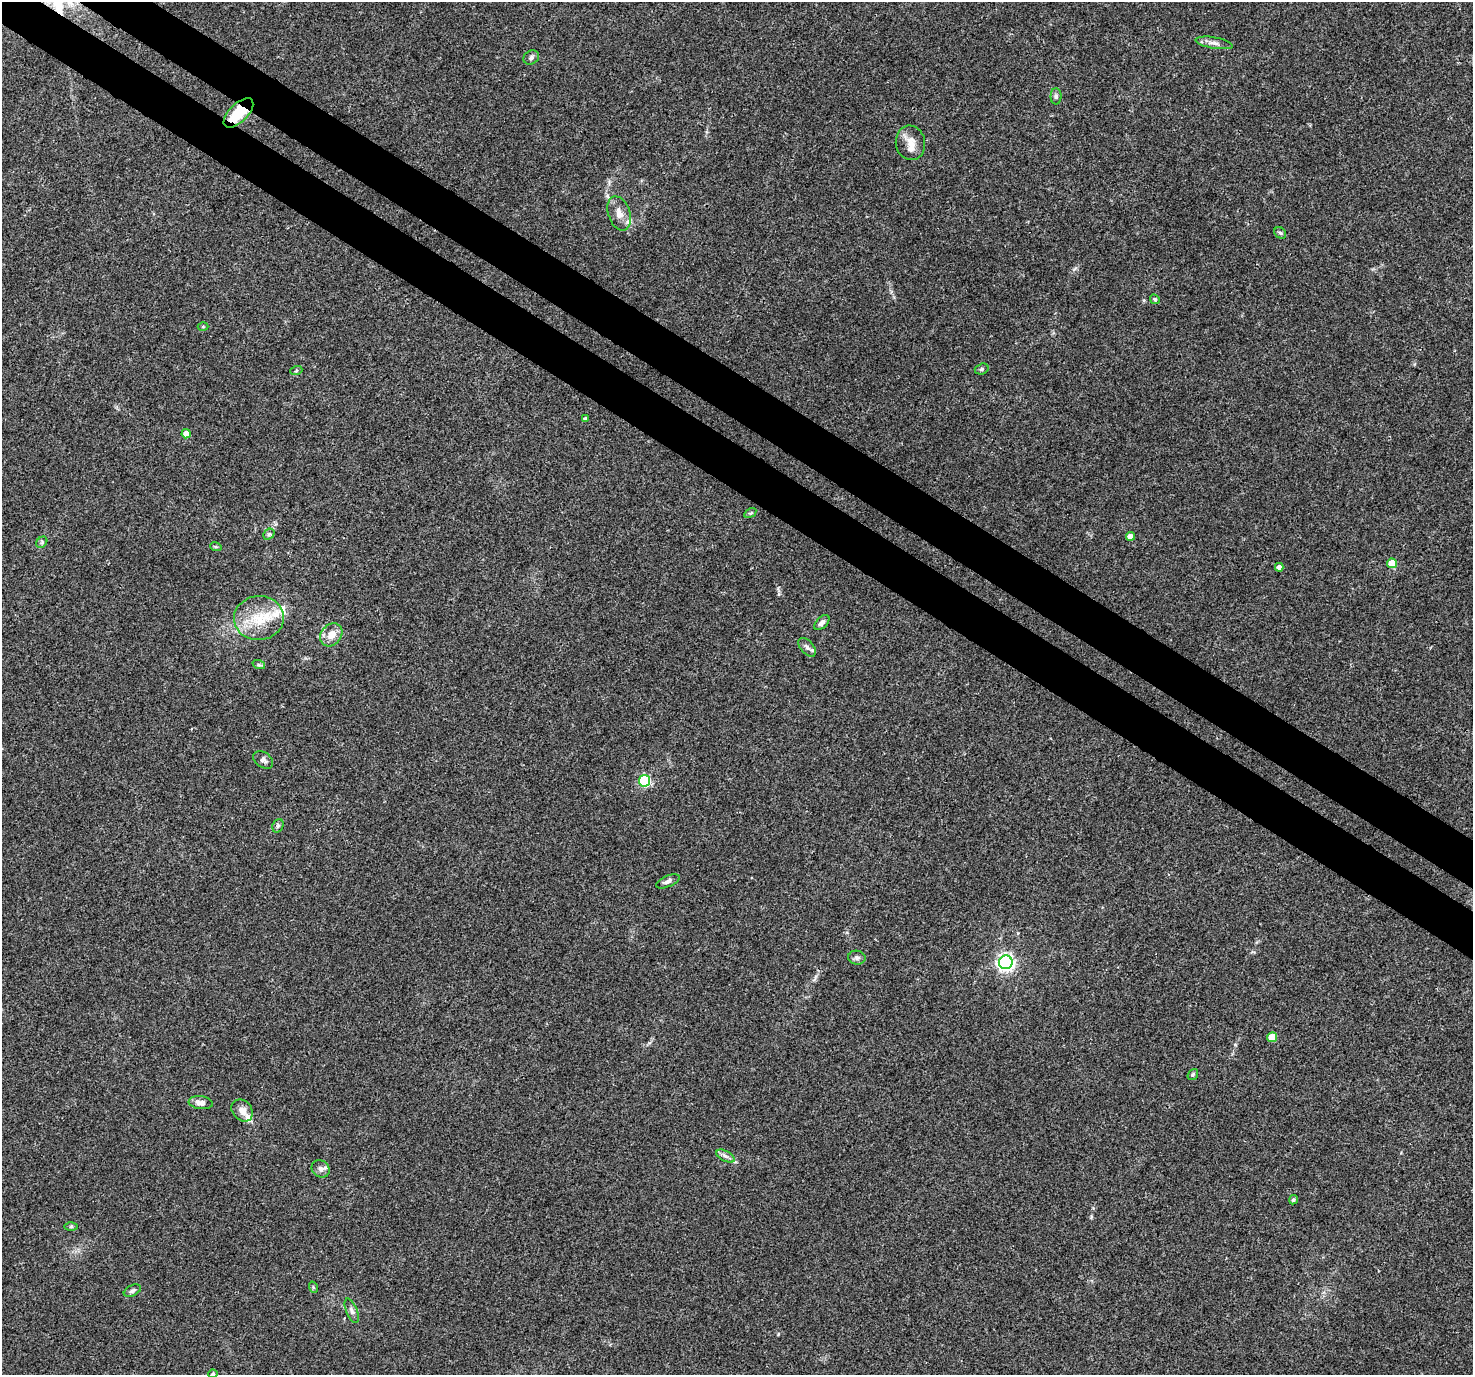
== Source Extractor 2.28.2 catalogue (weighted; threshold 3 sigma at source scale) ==
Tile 11 of 4 x 4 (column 3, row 3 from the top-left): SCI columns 2975-4445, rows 1608-2980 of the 5958 x 6028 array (HDU 1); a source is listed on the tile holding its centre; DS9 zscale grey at full resolution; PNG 1475 x 1377 px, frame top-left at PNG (2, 2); each listed source drawn as its Kron ellipse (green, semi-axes under 4 px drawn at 4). Shown black and unused: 7% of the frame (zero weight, under 3 of 4 exposures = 5% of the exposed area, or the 3 px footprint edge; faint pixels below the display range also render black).
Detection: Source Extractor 2.28.2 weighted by HDU 2 'WHT'; one run over the whole footprint, this tile lists its part. Background 0.016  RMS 0.0026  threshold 0.0118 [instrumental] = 3 sigma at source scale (4.5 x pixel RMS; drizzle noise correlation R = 1.50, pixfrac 1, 0.0396/0.0396 arcsec/px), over >= 5 px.
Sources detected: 46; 3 inside a brighter listed object's ellipse — not listed separately; the other 43 listed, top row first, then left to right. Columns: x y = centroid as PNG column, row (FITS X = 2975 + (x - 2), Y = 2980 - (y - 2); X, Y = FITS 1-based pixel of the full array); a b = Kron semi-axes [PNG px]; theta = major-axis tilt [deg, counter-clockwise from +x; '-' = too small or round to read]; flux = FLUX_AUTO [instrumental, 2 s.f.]
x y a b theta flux
1214 43 19 5 -10 1.4
531 58 8 6 35 0.78
1056 96 8 5 -89 0.6
238 113 19 9 44 9.3
910 143 17 14 -81 3
619 213 18 11 -71 2.8
1280 233 6 5 - 0.41
1155 299 5 4 - 0.37
203 327 5 3 - 0.26
982 369 7 5 18 0.49
296 371 6 4 19 0.32
585 419 4 4 - 0.64
186 434 4 4 - 2.8
750 513 7 4 33 0.37
269 534 6 4 41 0.45
1130 536 4 4 - 1.7
42 542 6 5 - 0.46
216 547 6 3 -18 0.28
1392 563 5 5 - 4.9
1279 567 4 4 - 1.2
259 618 25 22 4 9.2
822 623 9 5 43 0.99
331 635 12 10 51 2.9
807 647 11 6 -49 1
259 665 6 4 -18 0.43
263 760 11 7 -35 0.85
644 781 6 5 - 24
278 826 7 5 68 0.53
668 881 12 5 23 0.96
857 958 8 7 - 0.76
1006 962 7 7 - 74
1272 1037 5 5 - 5.2
1193 1074 6 4 54 0.36
201 1103 12 6 -7 1.6
242 1110 12 9 -48 2
725 1156 10 5 -27 0.87
321 1169 9 8 - 1.1
1293 1200 5 4 - 0.41
71 1226 6 4 1 0.36
313 1287 6 3 -72 0.26
132 1291 9 5 26 0.65
352 1311 13 5 -68 0.97
213 1374 4 4 - 0.51
Overlapping masked pixels (flux is a lower limit): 1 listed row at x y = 238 113
Isophote crosses this tile's border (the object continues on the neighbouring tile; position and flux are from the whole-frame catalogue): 1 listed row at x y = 213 1374